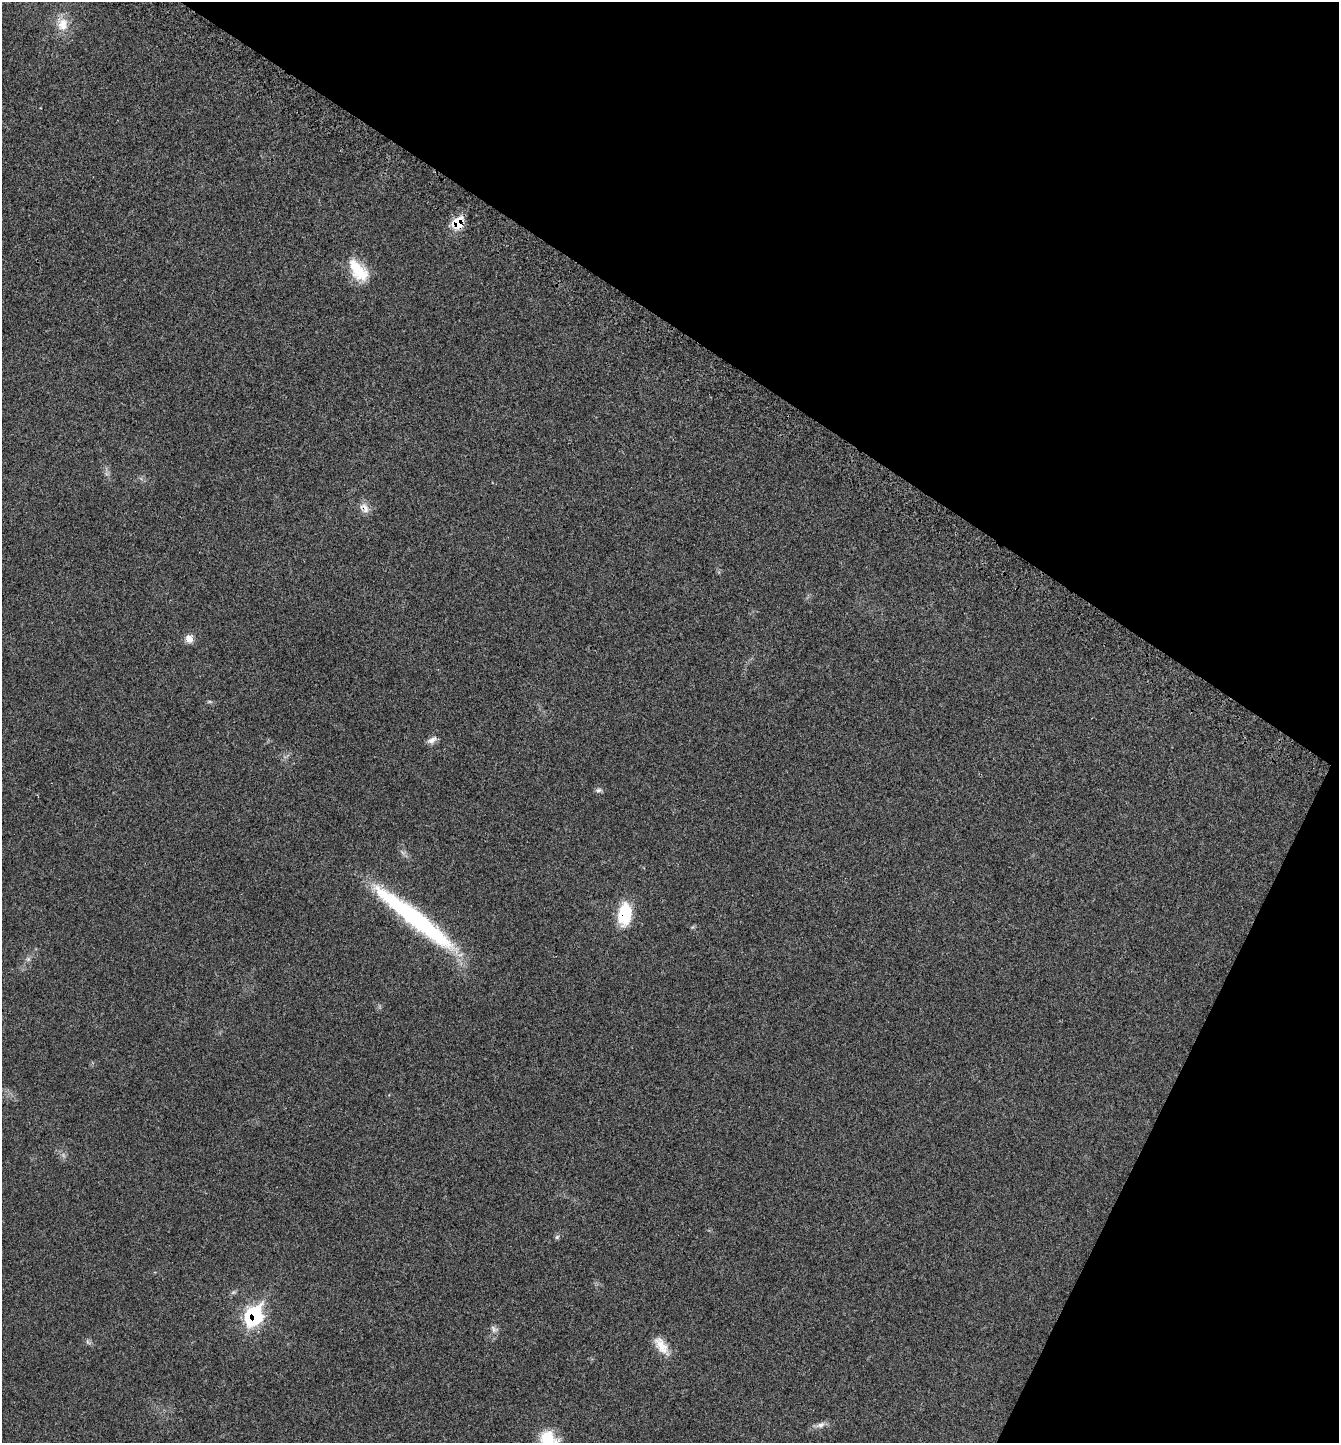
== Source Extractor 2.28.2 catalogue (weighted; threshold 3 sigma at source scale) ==
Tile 8 of 4 x 4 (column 4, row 2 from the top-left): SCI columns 4190-5526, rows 2942-4382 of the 5851 x 5844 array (HDU 1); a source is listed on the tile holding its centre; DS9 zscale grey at full resolution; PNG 1341 x 1445 px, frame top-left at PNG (2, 2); no overlay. Shown black and unused: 29% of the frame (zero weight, under 3 of 4 exposures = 3% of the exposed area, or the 3 px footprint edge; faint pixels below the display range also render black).
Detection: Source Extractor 2.28.2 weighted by HDU 2 'WHT'; one run over the whole footprint, this tile lists its part. Background 0.0232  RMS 0.0039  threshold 0.0175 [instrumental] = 3 sigma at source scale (4.5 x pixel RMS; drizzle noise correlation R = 1.50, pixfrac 1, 0.05/0.05 arcsec/px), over >= 5 px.
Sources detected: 21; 3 too faint to see at this stretch — not listed; the other 18 listed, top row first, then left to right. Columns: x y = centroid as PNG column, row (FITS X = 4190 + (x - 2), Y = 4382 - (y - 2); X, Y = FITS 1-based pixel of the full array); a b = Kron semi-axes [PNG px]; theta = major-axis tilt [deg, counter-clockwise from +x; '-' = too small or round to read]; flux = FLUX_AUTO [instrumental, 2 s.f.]
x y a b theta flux
62 24 23 16 -75 7.5
458 223 11 8 58 13
358 270 30 16 -53 13
364 508 15 10 -49 3.3
189 639 12 10 -88 2.9
209 702 8 4 -8 0.62
432 740 13 7 29 2.2
598 790 10 6 7 1.1
625 914 26 14 83 17
415 918 107 16 -38 65
692 927 7 4 34 0.51
28 959 6 6 - 1.1
557 1237 6 6 - 0.78
254 1316 13 10 66 52
494 1329 12 8 -36 1.6
661 1346 28 12 -53 6.3
820 1425 18 7 15 2.3
548 1439 23 17 -28 12
Overlapping masked pixels (flux is a lower limit): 4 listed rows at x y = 458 223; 364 508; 625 914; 254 1316
Isophote crosses this tile's border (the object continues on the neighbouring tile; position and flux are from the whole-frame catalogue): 1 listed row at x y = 548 1439